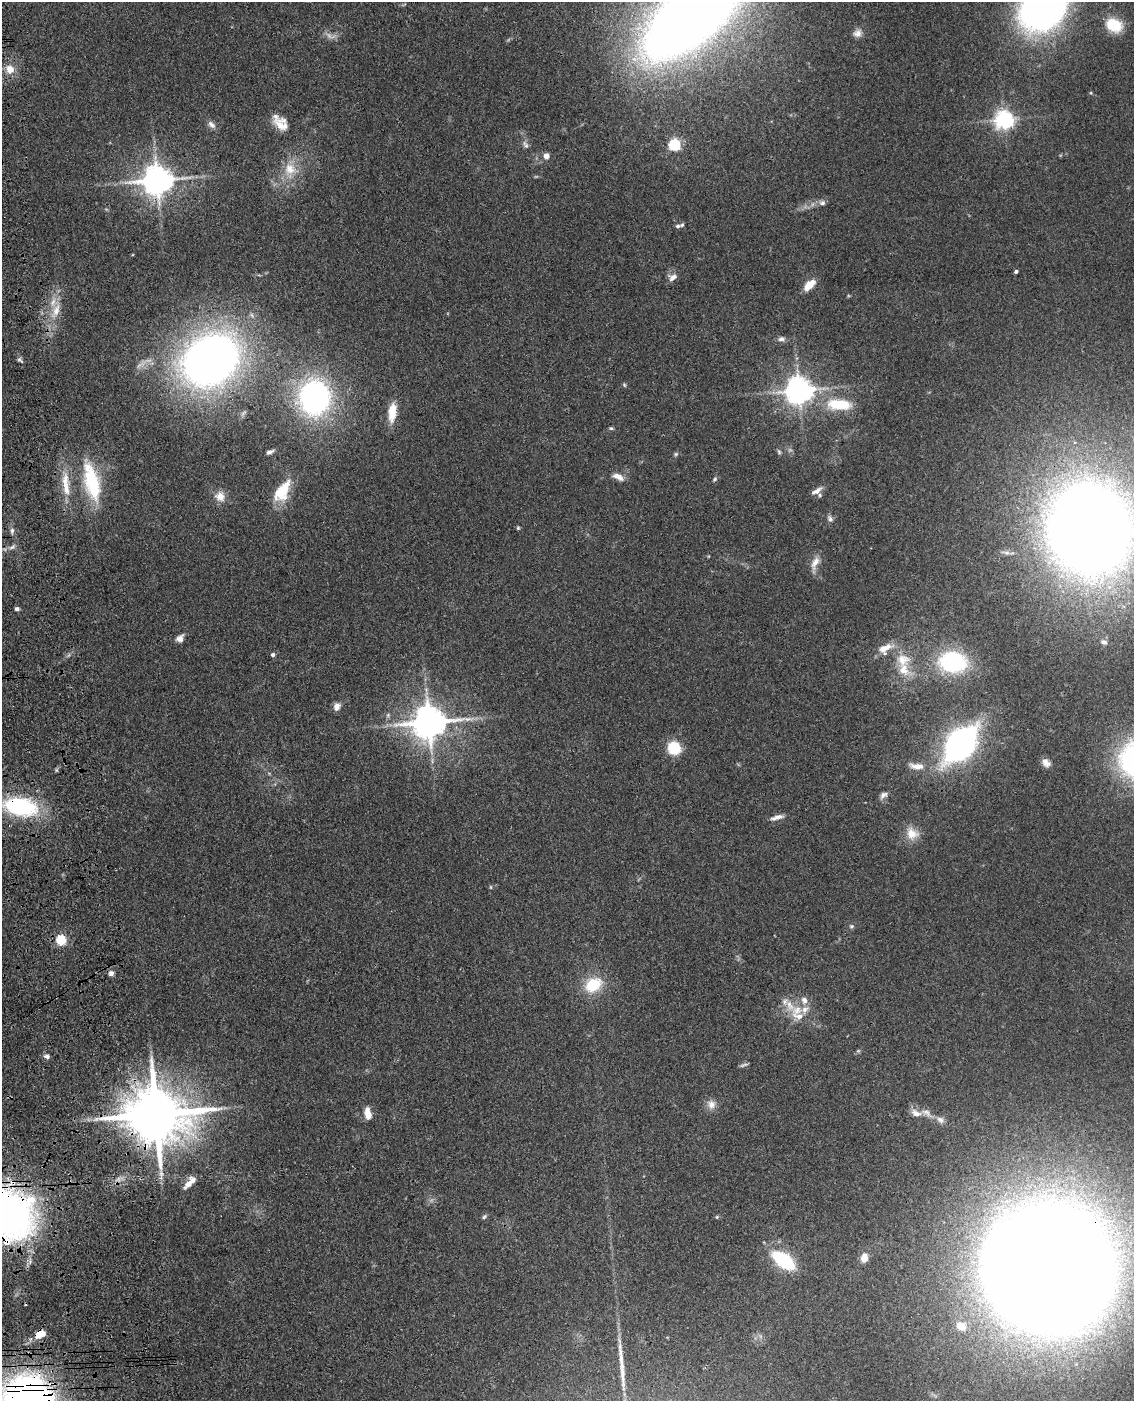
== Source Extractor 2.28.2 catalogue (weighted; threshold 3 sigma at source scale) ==
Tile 7 of 4 x 3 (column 3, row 2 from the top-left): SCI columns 2385-3516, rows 1650-3048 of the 4768 x 4591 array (HDU 1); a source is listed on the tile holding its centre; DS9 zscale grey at full resolution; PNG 1136 x 1403 px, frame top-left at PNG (2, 2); no overlay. Shown black and unused: <1% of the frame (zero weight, under 3 of 4 exposures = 6% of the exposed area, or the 3 px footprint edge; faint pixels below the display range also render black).
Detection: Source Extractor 2.28.2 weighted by HDU 2 'WHT'; one run over the whole footprint, this tile lists its part. Background 0.103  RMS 0.0062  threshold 0.0278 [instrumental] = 3 sigma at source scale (4.5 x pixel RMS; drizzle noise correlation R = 1.50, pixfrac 1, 0.05/0.05 arcsec/px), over >= 5 px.
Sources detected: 105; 2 too faint to see at this stretch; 1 inside a brighter object's white glare — not listed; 16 inside a brighter listed object's ellipse — not listed separately; the other 86 listed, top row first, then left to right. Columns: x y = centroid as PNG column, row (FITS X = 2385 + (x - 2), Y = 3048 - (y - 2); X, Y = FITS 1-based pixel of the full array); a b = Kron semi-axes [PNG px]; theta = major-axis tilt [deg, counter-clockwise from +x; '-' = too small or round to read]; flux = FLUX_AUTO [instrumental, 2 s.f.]
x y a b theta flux
1043 9 50 40 43 240
694 13 79 34 42 1300
1114 25 19 14 -25 19
857 33 11 10 - 4
10 69 12 10 -47 6.9
1091 93 4 4 - 0.71
1004 120 7 7 - 280
281 124 19 14 -42 9.9
211 125 12 7 -42 2.7
525 145 13 6 -63 2.6
674 145 6 5 - 69
546 156 5 5 - 5.7
290 169 18 17 - 13
157 180 9 8 - 1100
822 203 9 7 -13 2.2
678 226 7 4 1 1.4
1016 272 4 3 - 1.4
673 277 12 9 20 3.7
809 285 14 7 43 10
56 310 26 9 68 11
781 339 9 6 3 2.5
20 360 10 4 -24 1.3
210 360 41 34 29 550
624 385 6 5 - 0.84
799 391 8 8 - 860
314 398 34 30 87 140
839 405 30 13 -3 23
392 412 24 10 83 12
611 428 6 5 - 0.95
270 452 8 5 23 2
779 452 7 4 -55 1.1
676 454 6 5 - 1.1
618 477 15 7 -25 5
715 479 7 5 35 1.1
65 481 25 11 89 12
92 482 48 20 -78 39
282 491 27 14 59 22
817 491 14 6 31 3.8
220 496 14 13 - 6.7
830 519 9 6 -61 2
518 528 5 4 - 0.77
1090 529 71 64 -78 1200
12 531 8 5 90 1.9
12 547 11 5 32 2.3
1006 553 11 5 -11 2.3
815 563 20 8 67 5.6
17 609 5 4 - 1.8
180 638 10 8 44 3.4
1104 642 10 7 -26 2.9
885 648 20 11 29 9.4
273 655 5 4 - 1.5
903 660 18 16 -5 13
953 662 15 11 -4 110
337 706 10 8 71 3.7
388 715 6 6 - 1.3
429 722 11 9 7 1600
961 744 26 16 51 250
674 748 13 13 - 18
1046 763 11 8 -35 3.6
917 766 23 9 -6 8.1
883 795 11 7 31 2.8
21 807 36 19 -10 67
777 817 19 6 14 3.7
912 833 19 16 -43 9
491 887 6 4 -89 0.67
851 926 6 5 - 1.1
61 940 5 5 - 45
111 973 6 6 - 2.4
593 985 23 17 31 21
797 1010 16 13 54 10
858 1051 6 4 19 0.88
47 1056 8 6 -9 2.1
711 1104 13 11 -55 4.8
926 1113 19 9 -30 5.9
156 1114 18 14 -4 5300
368 1114 12 7 -81 7
189 1184 18 8 56 5.7
6 1213 56 44 -34 300
484 1217 7 4 53 1.1
717 1217 5 4 - 0.76
864 1258 11 8 77 6.3
783 1260 23 11 -36 43
1051 1268 82 79 66 2600
961 1326 11 9 -32 8.3
40 1334 10 7 28 9.2
622 1374 54 7 -85 14
Overlapping masked pixels (flux is a lower limit): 6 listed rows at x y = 157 180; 21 807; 156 1114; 6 1213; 1051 1268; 40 1334
Isophote crosses this tile's border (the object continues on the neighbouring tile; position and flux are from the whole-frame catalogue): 5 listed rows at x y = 1043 9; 694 13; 1090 529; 6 1213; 1051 1268